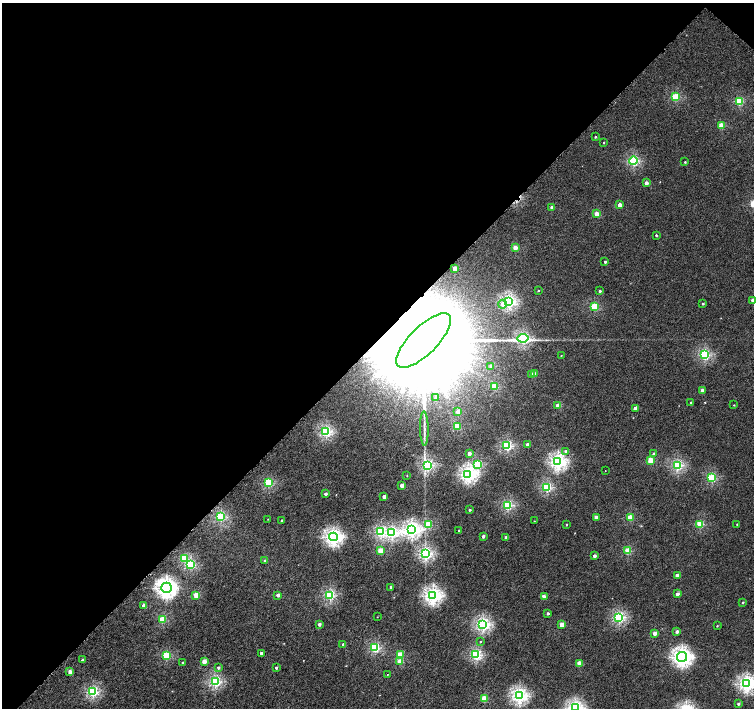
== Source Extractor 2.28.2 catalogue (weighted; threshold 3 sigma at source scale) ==
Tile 2 of 4 x 4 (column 2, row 1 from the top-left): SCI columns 1527-3029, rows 4480-5890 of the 6052 x 6055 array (HDU 1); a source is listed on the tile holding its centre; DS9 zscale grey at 2 x 2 block average (1 PNG px = mean of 2 x 2 image px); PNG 756 x 710 px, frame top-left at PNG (2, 3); each listed source drawn as its Kron ellipse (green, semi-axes under 4 px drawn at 4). Shown black and unused: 48% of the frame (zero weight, under 4 of 8 exposures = <1% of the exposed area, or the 3 px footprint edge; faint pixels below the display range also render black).
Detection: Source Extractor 2.28.2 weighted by HDU 2 'WHT'; one run over the whole footprint, this tile lists its part. Background 4.05e-04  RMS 0.0014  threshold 0.00554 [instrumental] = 3 sigma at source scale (4.09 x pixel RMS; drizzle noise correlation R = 1.36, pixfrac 0.8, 0.0396/0.0396 arcsec/px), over >= 5 px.
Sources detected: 132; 1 inside a brighter object's white glare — neither listed nor drawn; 1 coinciding with a brighter row at this scale — not listed separately; the other 130 listed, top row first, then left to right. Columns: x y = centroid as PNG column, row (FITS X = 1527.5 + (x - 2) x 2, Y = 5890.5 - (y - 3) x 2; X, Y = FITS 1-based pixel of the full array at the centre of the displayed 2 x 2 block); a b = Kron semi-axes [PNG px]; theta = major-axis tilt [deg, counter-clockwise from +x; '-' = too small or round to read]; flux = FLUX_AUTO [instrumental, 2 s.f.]
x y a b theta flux
675 97 3 3 - 10
740 101 3 3 - 11
721 126 3 3 - 5.3
595 137 3 2 - 0.29
604 142 2 2 - 0.19
633 160 4 3 - 21
685 162 2 2 - 0.23
646 183 3 2 - 1.5
620 205 3 2 - 2
552 207 2 2 - 1.8
596 214 3 2 - 3.6
656 235 2 2 - 0.3
515 248 3 2 - 3.2
605 262 2 2 - 0.39
455 268 3 2 - 3.1
538 290 2 2 - 0.19
600 291 2 2 - 0.45
753 300 2 2 - 2.1
509 301 3 3 - 36
502 304 4 4 - 1
703 304 2 2 - 0.32
594 307 3 3 - 11
523 338 5 3 - 26
424 340 36 13 45 34000
561 355 2 2 - 0.13
704 355 3 3 - 23
491 366 2 2 - 1.7
532 374 3 2 - 0.73
534 374 3 2 - 2.2
494 386 3 3 - 7.9
702 391 2 2 - 2.3
436 397 3 3 - 0.58
691 403 2 2 - 0.38
734 405 2 2 - 0.14
558 406 3 2 - 4.2
635 408 2 2 - 2.5
458 412 3 2 - 4.2
457 426 3 2 - 7.3
424 429 17 2 -90 1.1
326 431 3 3 - 26
528 445 2 2 - 2
507 446 3 3 - 21
566 451 3 3 - 0.59
469 453 2 2 - 1.7
653 453 3 3 - 0.33
650 460 3 2 - 5.9
558 462 4 4 - 52
478 464 3 3 - 14
427 465 3 3 - 26
677 465 3 3 - 25
605 471 2 2 - 0.091
468 474 4 4 - 49
407 476 2 2 - 0.13
711 478 3 3 - 16
268 483 3 3 - 14
402 485 2 2 - 2.5
547 487 3 3 - 19
326 494 2 2 - 0.96
384 497 2 2 - 1.5
507 505 3 3 - 21
470 510 2 2 - 0.38
221 517 3 3 - 17
596 517 2 2 - 1.8
630 518 3 2 - 7
268 519 2 2 - 0.1
282 520 2 2 - 0.32
534 521 2 2 - 0.11
700 524 3 3 - 9.7
737 524 2 2 - 0.19
428 525 3 3 - 10
567 525 2 2 - 0.15
412 529 4 4 - 49
458 531 2 2 - 0.21
380 532 3 3 - 20
392 533 3 3 - 26
483 536 2 2 - 0.9
333 537 4 4 - 57
506 537 2 2 - 1.1
380 551 3 2 - 6.5
628 551 3 3 - 8
426 554 3 3 - 33
594 556 2 2 - 1.5
184 558 3 3 - 11
265 561 3 2 - 0.91
190 565 3 3 - 17
677 575 2 2 - 1.9
391 587 2 2 - 1
166 588 5 5 - 88
677 594 2 2 - 1.6
196 595 3 2 - 6.2
278 595 2 2 - 1.1
330 595 3 3 - 21
433 595 4 4 - 54
545 597 3 2 - 0.65
743 602 2 2 - 0.27
144 606 2 2 - 2.9
548 613 2 2 - 0.63
377 617 2 2 - 0.1
619 617 3 3 - 27
162 620 3 3 - 10
319 624 2 2 - 0.93
483 624 3 3 - 40
562 624 3 2 - 3.7
717 626 2 2 - 0.19
677 631 2 2 - 0.98
655 633 2 2 - 2.6
481 642 3 2 - 0.16
343 644 2 2 - 0.84
375 648 3 3 - 19
261 653 2 2 - 0.99
400 655 3 2 - 6.2
476 655 3 3 - 23
166 656 3 3 - 12
682 657 5 5 - 75
82 660 3 2 - 0.37
204 661 2 2 - 3.3
400 662 3 2 - 4.9
183 663 2 2 - 0.36
579 663 2 2 - 3.5
218 667 3 3 - 0.61
276 668 2 2 - 0.62
70 672 2 2 - 2.4
387 674 2 2 - 0.1
215 681 3 3 - 26
747 684 4 4 - 51
93 692 3 3 - 25
519 695 4 4 - 47
484 699 3 2 - 6.9
738 704 2 2 - 0.61
575 708 4 4 - 47
Overlapping masked pixels (flux is a lower limit): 1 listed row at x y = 424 340
Isophote crosses this tile's border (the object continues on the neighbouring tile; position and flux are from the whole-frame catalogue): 3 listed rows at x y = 753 300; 747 684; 575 708
Diffuse or blended objects may show on this block-average render without a row.